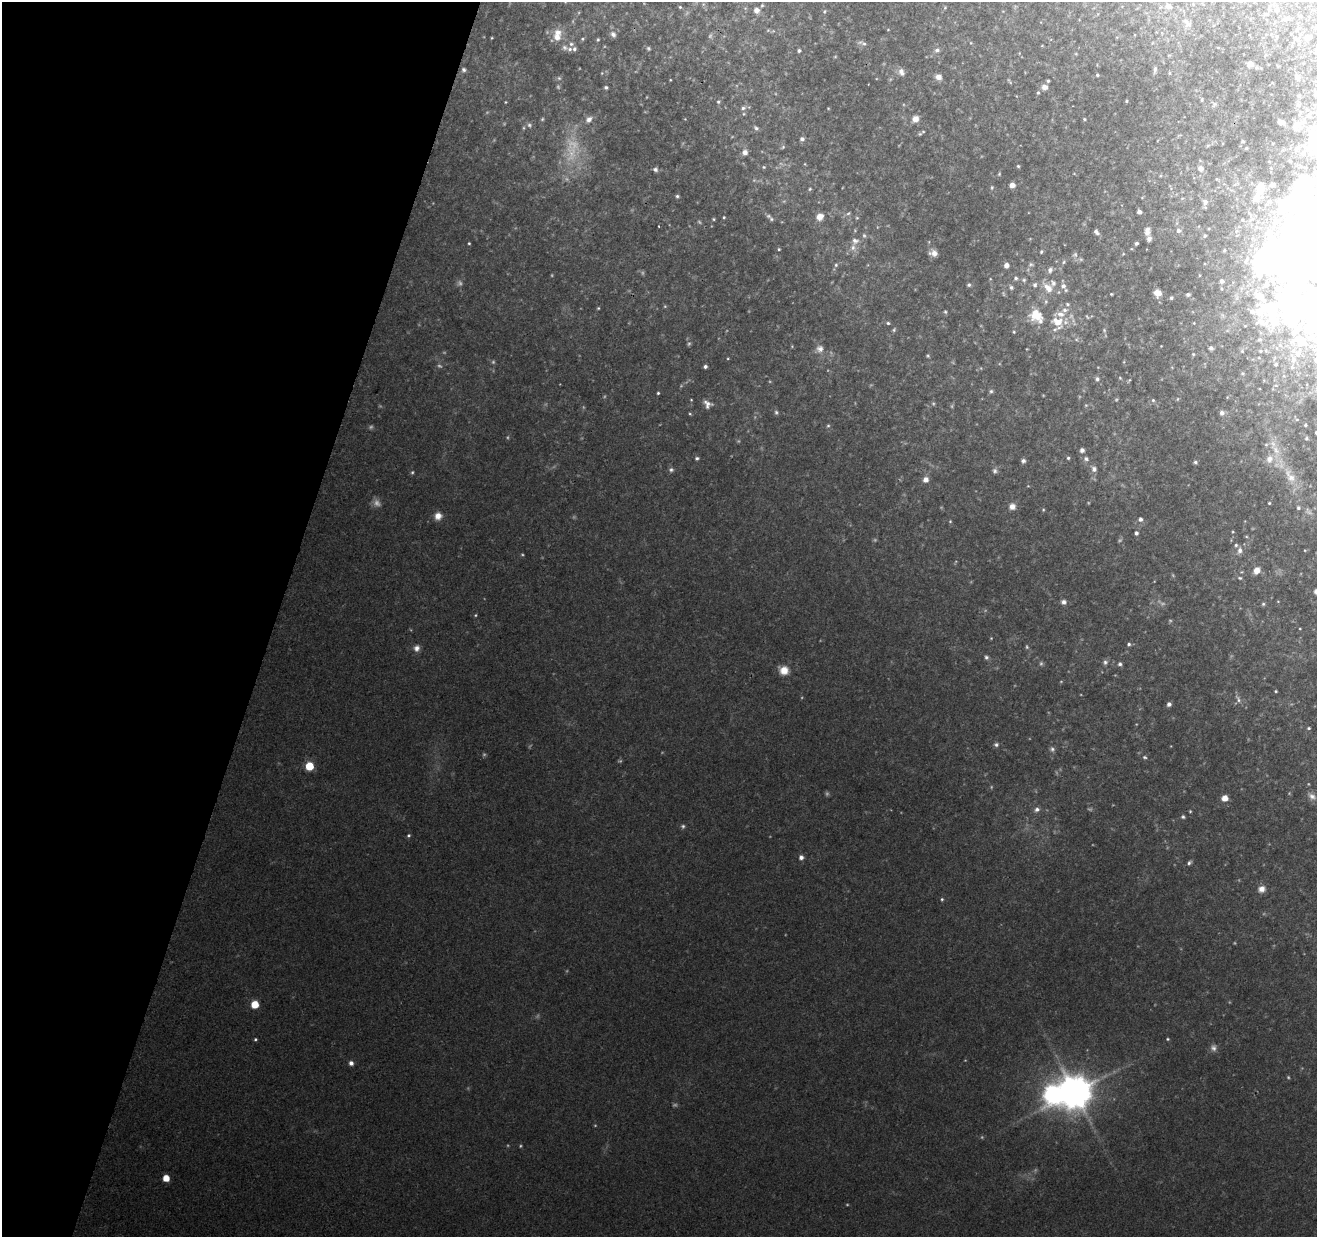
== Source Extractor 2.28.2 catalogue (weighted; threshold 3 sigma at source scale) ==
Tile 9 of 4 x 4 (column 1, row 3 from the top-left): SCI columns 1-1315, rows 1453-2687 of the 5268 x 5437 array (HDU 1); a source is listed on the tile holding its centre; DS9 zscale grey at full resolution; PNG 1319 x 1239 px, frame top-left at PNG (2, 2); no overlay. Shown black and unused: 21% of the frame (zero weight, under 2 of 3 exposures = <1% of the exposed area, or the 3 px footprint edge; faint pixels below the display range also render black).
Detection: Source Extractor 2.28.2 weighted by HDU 2 'WHT'; one run over the whole footprint, this tile lists its part. Background 0.249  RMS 0.013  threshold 0.0578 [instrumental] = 3 sigma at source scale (4.5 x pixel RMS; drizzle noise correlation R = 1.50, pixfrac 1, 0.0396/0.0396 arcsec/px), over >= 5 px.
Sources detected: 282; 49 too faint to see at this stretch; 1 inside a brighter object's white glare — not listed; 19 inside a brighter listed object's ellipse — not listed separately; the other 213 listed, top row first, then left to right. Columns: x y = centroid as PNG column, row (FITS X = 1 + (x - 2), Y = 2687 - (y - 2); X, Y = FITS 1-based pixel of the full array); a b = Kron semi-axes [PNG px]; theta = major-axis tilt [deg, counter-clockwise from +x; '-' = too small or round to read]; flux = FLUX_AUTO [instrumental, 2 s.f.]
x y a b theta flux
762 5 4 4 - 1.4
1168 6 10 8 -11 9.1
680 7 4 4 - 1.5
945 8 4 3 - 1.3
757 10 7 6 - 6.8
1276 10 6 6 - 3.6
824 11 5 3 - 1.5
1267 14 5 4 - 1.5
1287 18 8 4 11 2.8
1186 21 10 7 -48 6
1298 28 6 3 19 1.4
768 30 6 4 19 1.7
888 30 4 3 - 0.9
613 34 8 7 - 4.7
557 37 14 12 58 16
1308 37 4 4 - 4.2
492 38 3 3 - 1
582 39 5 4 - 1.7
598 40 4 3 - 1.6
864 43 8 6 -16 3.9
571 44 7 5 -1 3.2
564 47 9 7 -27 4.7
574 49 6 5 - 3
937 50 7 6 - 4.5
799 51 4 3 - 2.7
1250 64 6 5 - 7.6
1155 69 10 4 84 3.6
463 70 6 5 - 2.7
901 72 11 7 -67 7.2
1169 73 4 4 - 1.4
1097 75 4 3 - 1.8
938 77 7 7 - 8.1
1297 77 4 4 - 3.7
559 78 6 6 - 2.6
670 80 3 2 - 0.88
1048 81 3 3 - 1.9
606 87 4 4 - 2.6
1045 87 7 6 - 6.9
1038 92 4 4 - 1.6
1202 100 4 3 - 1.4
1126 101 4 3 - 1.4
505 102 4 2 - 0.95
718 102 5 5 - 2
1214 104 6 4 71 2.2
743 108 7 5 11 3.5
828 108 4 2 - 0.87
542 119 5 4 - 1.6
589 119 10 7 41 7.6
915 119 8 8 - 8.6
1084 119 4 4 - 1.4
1280 122 5 4 - 7.9
1297 124 9 8 - 6.5
529 125 7 6 - 3.1
756 128 7 5 -31 2.7
920 134 6 5 - 2
802 139 6 5 - 3.6
1243 141 3 3 - 1.7
1208 145 6 4 19 1.7
783 147 6 5 - 1.9
1246 148 3 2 - 1.2
745 152 6 6 - 7.8
1018 166 4 4 - 1.5
764 167 5 4 - 1.6
1201 168 6 6 - 7.1
655 169 6 5 - 4.1
999 174 6 3 47 1.3
1216 179 5 3 - 1.1
1012 185 4 4 - 10
992 187 6 4 83 1.7
1259 187 12 8 44 8.3
810 189 5 4 - 1.6
677 196 4 4 - 2.2
1256 198 9 7 56 8.2
1205 202 7 6 - 5.4
1139 212 4 4 - 6.4
848 213 6 4 30 2.4
724 217 4 3 - 1.5
820 217 8 7 - 11
857 218 5 4 - 1.6
713 219 4 4 - 1.5
771 219 5 5 - 2.1
658 226 3 2 - 1.2
1178 230 6 6 - 4.4
1147 231 10 6 86 8.4
1097 232 8 4 -52 4.6
1205 236 5 4 - 1.6
469 243 3 3 - 1.3
1136 243 4 3 - 2.7
853 248 11 7 77 8
779 249 4 3 - 1.5
1041 252 5 4 - 1.9
933 253 9 7 -10 7.9
1123 254 5 4 - 1.2
1075 255 8 7 - 3.6
1247 259 13 6 62 5.8
1064 262 5 4 - 1.8
1031 264 8 6 -5 2.7
836 265 6 5 - 2.4
1006 265 5 5 - 8.3
1299 269 64 46 -84 640
1050 270 7 6 - 4.5
1199 275 4 3 - 0.99
1016 278 6 6 - 3
990 279 5 3 - 1.2
1024 280 6 5 - 2.5
1222 281 4 4 - 4.8
969 285 5 5 - 2.7
1035 285 7 6 - 3.7
1063 286 8 8 - 6.9
1011 287 6 6 - 3.1
1048 288 15 9 -50 16
1221 289 5 3 - 1.4
1158 293 7 6 - 14
1111 294 3 2 - 1.3
1188 294 5 4 - 2.7
1171 298 5 4 - 2.3
1046 302 7 5 89 2.9
598 308 4 3 - 1.4
1065 310 8 7 - 5.9
945 312 5 4 - 1.7
1037 316 22 13 4 25
1057 322 15 11 -15 26
888 323 5 4 - 2.1
894 330 7 4 64 2
1104 330 5 5 - 1.8
1014 332 4 4 - 1.4
1259 340 6 5 - 3
1211 348 4 4 - 3.8
820 349 11 10 - 8.7
1261 351 6 5 - 3
1298 353 17 10 61 20
1193 354 4 4 - 1.6
928 356 5 5 - 1.7
1124 362 5 3 - 1.1
1276 364 6 5 - 3.1
705 366 4 3 - 3.1
1120 378 5 4 - 1.5
1097 379 7 7 - 3.6
1129 380 6 3 70 1.5
991 391 6 5 - 2.7
658 393 3 3 - 1.6
1177 399 6 4 89 1.4
691 400 3 2 - 1
1153 400 5 5 - 2.1
708 404 10 8 -40 7.5
1086 405 6 3 18 1.5
776 412 6 5 - 2.7
1222 413 7 6 - 5.3
1305 425 3 3 - 1.5
828 426 6 4 65 1.9
1316 432 3 3 - 2.3
1306 438 5 4 - 1.6
1082 450 5 5 - 4.7
697 458 4 4 - 2.6
1068 458 4 4 - 2
1086 459 8 6 -30 3.8
1269 459 12 10 63 12
1023 461 5 5 - 3.5
1195 462 5 4 - 2.8
1094 469 8 7 - 5.2
671 470 7 6 - 3.1
995 471 8 6 77 3.5
1290 476 30 12 -60 30
925 480 6 6 - 8.1
1269 503 3 3 - 1.5
1012 506 7 7 - 8.8
1298 508 5 5 - 2.4
1043 510 5 4 - 1.5
438 516 9 8 - 10
1140 519 5 5 - 4.1
950 521 4 4 - 1.4
1233 532 4 3 - 1.1
1136 533 4 4 - 3.5
1240 550 9 7 79 6.7
1257 570 6 6 - 15
1240 578 6 5 - 2.2
1064 602 7 6 - 5
1263 604 5 4 - 2.1
991 638 4 4 - 1.1
1129 644 5 5 - 2.7
1027 647 7 4 -72 2
417 648 9 7 69 7.1
986 657 5 5 - 2.9
1105 662 7 7 - 3.7
1120 664 6 5 - 3
784 670 11 10 - 15
1276 691 3 2 - 1.3
1238 699 11 6 -58 4.8
1169 704 5 4 - 5.1
1309 728 5 4 - 1.7
996 745 6 5 - 3.1
1052 749 8 6 -54 3.7
1144 757 6 4 -16 2.2
309 766 5 5 - 50
1312 796 12 8 -39 6.9
1225 798 5 5 - 14
1037 809 7 6 - 5
1190 811 4 3 - 1.2
1183 817 5 4 - 2.1
683 826 6 5 - 2.6
408 835 5 5 - 1.9
801 857 5 5 - 5.5
1189 863 6 4 36 2.8
1262 889 9 8 - 7.9
942 899 5 4 - 1.7
255 1004 5 5 - 39
255 1039 4 3 - 1.7
1168 1039 4 3 - 1.4
1213 1048 9 8 - 5.5
351 1063 5 5 - 5
1075 1092 11 10 - 3400
1052 1094 10 8 80 450
166 1178 5 5 - 20
Isophote crosses this tile's border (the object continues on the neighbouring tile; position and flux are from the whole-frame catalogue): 2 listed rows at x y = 1299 269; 1316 432